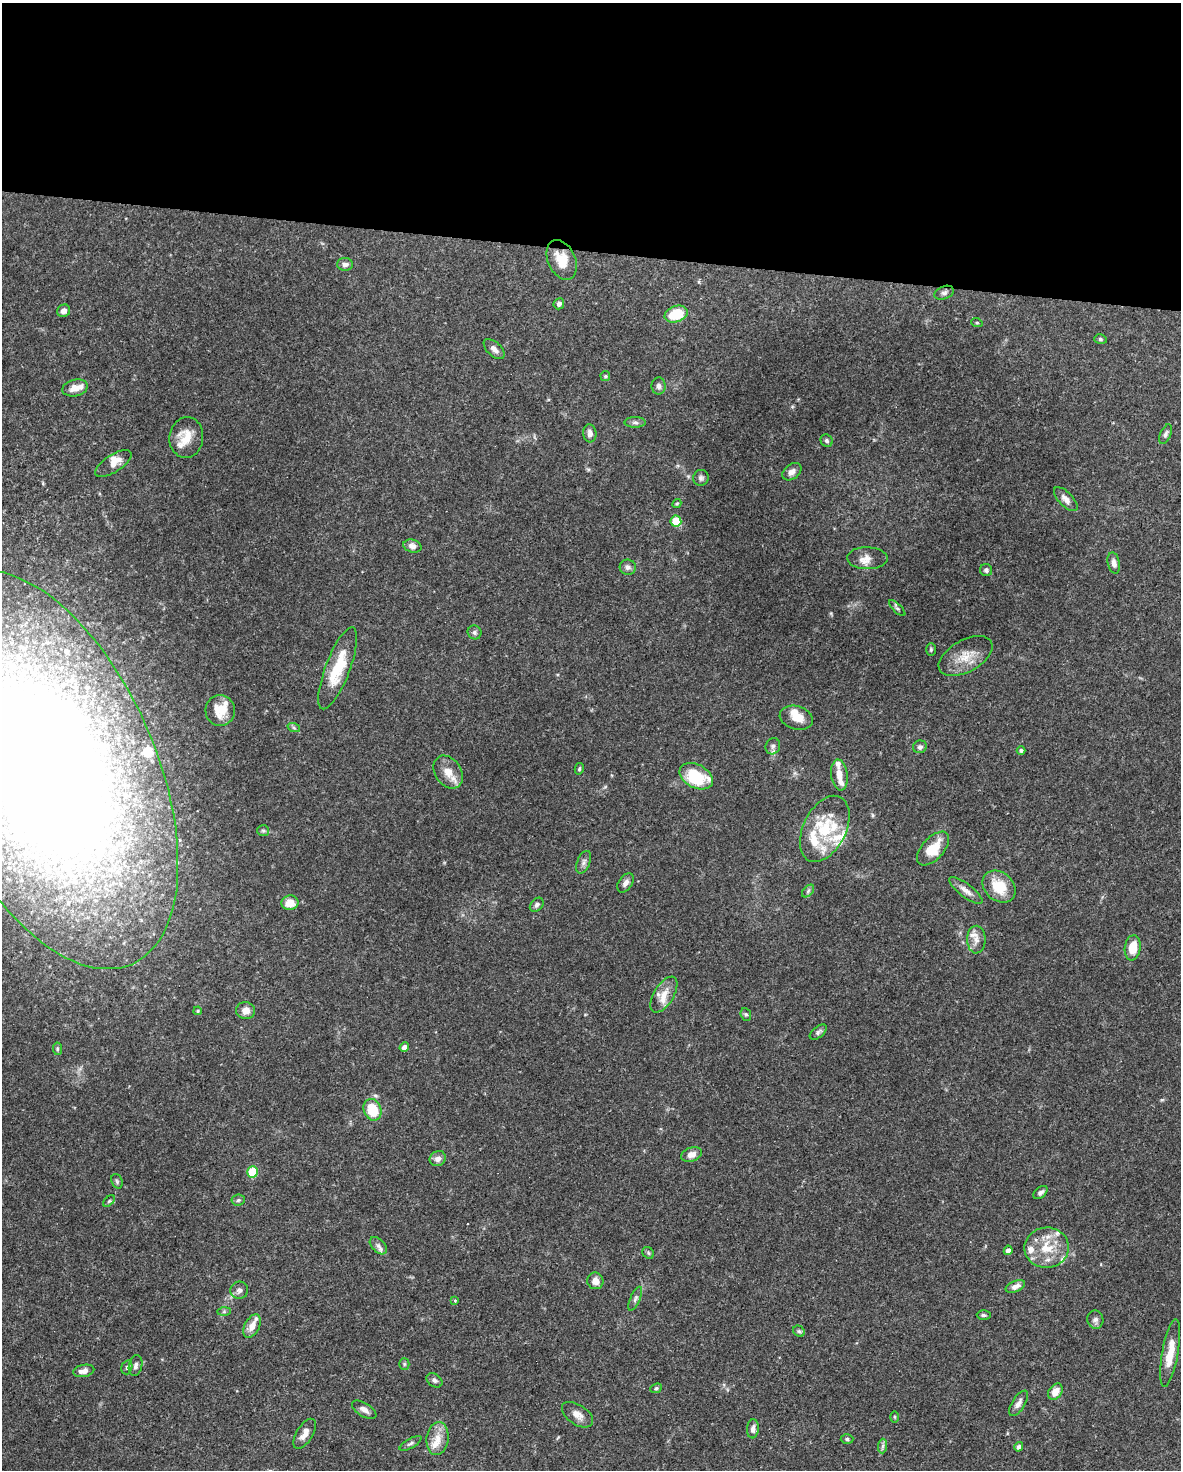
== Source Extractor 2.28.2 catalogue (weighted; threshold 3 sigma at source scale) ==
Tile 3 of 4 x 3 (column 3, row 1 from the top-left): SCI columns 2359-3537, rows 3159-4626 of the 4717 x 4738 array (HDU 1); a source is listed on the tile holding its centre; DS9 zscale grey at full resolution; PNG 1183 x 1472 px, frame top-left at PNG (2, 3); each listed source drawn as its Kron ellipse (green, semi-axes under 4 px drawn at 4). Shown black and unused: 17% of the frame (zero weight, under 3 of 5 exposures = <1% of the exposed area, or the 3 px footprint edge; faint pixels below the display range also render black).
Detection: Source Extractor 2.28.2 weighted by HDU 2 'WHT'; one run over the whole footprint, this tile lists its part. Background 0.0443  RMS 0.0016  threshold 0.00739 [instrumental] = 3 sigma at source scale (4.5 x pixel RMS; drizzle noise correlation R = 1.50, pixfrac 1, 0.05/0.05 arcsec/px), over >= 5 px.
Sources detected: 122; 18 inside a brighter listed object's ellipse — not listed separately; the other 104 listed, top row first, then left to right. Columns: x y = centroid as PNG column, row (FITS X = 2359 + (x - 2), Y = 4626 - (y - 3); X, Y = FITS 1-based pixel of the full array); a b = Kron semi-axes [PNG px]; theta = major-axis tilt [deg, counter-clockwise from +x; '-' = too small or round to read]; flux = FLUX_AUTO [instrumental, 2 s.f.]
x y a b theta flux
562 260 21 13 -65 3.4
345 264 8 6 -1 0.69
944 293 10 6 21 0.52
559 304 6 5 - 0.54
64 311 7 6 - 0.94
676 314 12 8 19 5.5
977 323 6 3 -19 0.17
1100 339 6 4 -16 0.26
494 349 13 7 -43 0.84
605 376 5 5 - 0.22
659 386 8 7 - 0.63
75 388 13 8 14 1.5
635 422 10 5 0 0.5
590 433 9 6 -83 0.79
1166 434 10 5 67 0.47
186 437 20 17 83 3.1
827 441 6 5 - 0.33
113 464 21 8 32 1.5
792 472 10 7 38 0.84
701 478 8 7 - 0.49
1066 499 15 7 -46 1
677 504 5 4 - 0.21
676 521 5 5 - 5.4
412 546 9 6 -14 0.87
867 558 20 11 -1 1.6
1114 563 11 6 -78 0.82
628 567 8 7 - 0.6
986 570 6 6 - 0.46
897 608 10 4 -45 0.34
475 632 7 6 - 0.44
931 650 6 5 - 0.26
966 656 29 16 29 3.4
338 668 43 12 69 6.2
220 710 15 14 - 3.7
796 718 17 11 -16 2.1
294 728 6 4 -20 0.26
773 746 8 7 - 0.54
920 747 7 6 - 0.45
1021 751 4 4 - 0.31
579 769 6 4 75 0.25
46 770 213 109 -66 320
448 772 18 13 -55 2.3
839 775 15 8 -83 1.5
696 776 18 11 -26 7.8
825 829 35 21 63 8.5
263 831 6 5 - 0.33
933 849 20 11 47 4
584 862 12 6 67 0.64
625 883 11 6 55 0.74
999 887 18 14 -41 4.5
966 890 20 6 -37 1.2
808 891 7 4 46 0.35
290 903 8 7 - 2
537 905 8 5 48 0.53
976 940 14 9 -89 1.2
1133 948 13 8 81 3
664 994 20 10 58 2.1
198 1011 4 3 - 0.2
246 1011 9 8 - 1.2
746 1014 6 5 - 0.27
818 1032 10 5 40 0.44
404 1047 5 4 - 0.55
57 1049 6 4 -84 0.25
373 1110 11 8 -70 4.6
691 1154 11 7 17 1.2
438 1159 8 7 - 0.89
253 1172 6 5 - 6.8
117 1181 7 5 -70 0.3
1040 1192 8 5 39 0.49
238 1200 6 5 - 0.34
109 1201 7 4 44 0.28
378 1246 10 6 -45 0.67
1047 1248 22 20 3 4.9
1008 1250 5 4 - 0.75
648 1253 6 5 - 0.29
595 1281 8 8 - 1.3
1015 1286 10 5 23 0.89
239 1290 9 8 - 0.64
635 1299 13 5 66 0.53
455 1301 3 3 - 0.19
224 1312 7 4 1 0.27
984 1315 7 4 -1 0.3
1095 1320 9 8 - 0.64
252 1326 12 7 64 1.5
799 1331 6 5 - 0.3
1170 1353 34 8 80 3.4
404 1364 5 5 - 0.22
136 1365 10 6 77 0.62
127 1367 7 5 74 0.33
84 1371 11 6 12 1.1
434 1380 8 6 -34 0.51
656 1388 6 4 23 0.25
1055 1392 9 6 56 1.8
1019 1403 14 6 57 0.85
364 1410 14 6 -32 0.88
577 1415 17 10 -34 1.4
895 1417 6 4 -89 0.2
753 1429 9 6 85 0.71
305 1434 17 8 58 1.3
438 1439 17 11 81 2.2
847 1439 6 4 1 0.31
410 1443 12 4 30 0.47
883 1446 7 4 88 0.39
1019 1447 5 4 - 0.46
Isophote crosses this tile's border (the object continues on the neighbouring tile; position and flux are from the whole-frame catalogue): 1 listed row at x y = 46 770